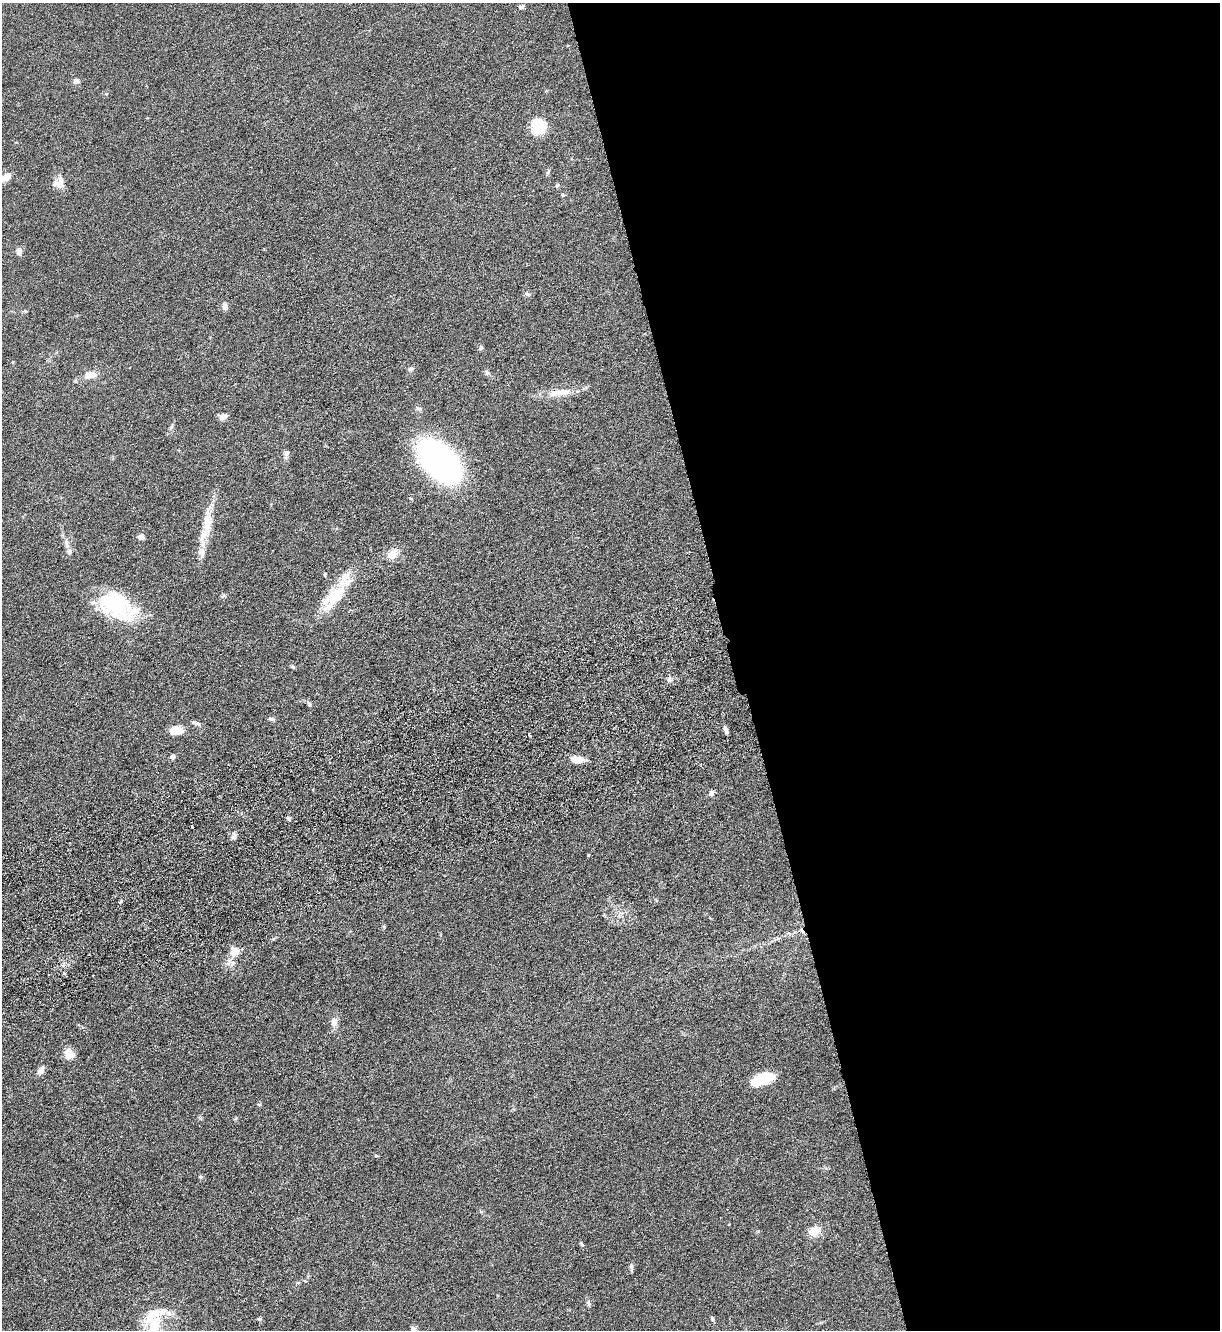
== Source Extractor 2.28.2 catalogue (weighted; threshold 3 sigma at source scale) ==
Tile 8 of 4 x 4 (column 4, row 2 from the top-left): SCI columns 3836-5053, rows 2739-4066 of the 5361 x 5481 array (HDU 1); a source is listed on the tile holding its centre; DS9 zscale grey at full resolution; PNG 1222 x 1332 px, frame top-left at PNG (2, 3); no overlay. Shown black and unused: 40% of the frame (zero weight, under 3 of 6 exposures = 3% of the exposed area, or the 3 px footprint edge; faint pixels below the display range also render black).
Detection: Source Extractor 2.28.2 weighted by HDU 2 'WHT'; one run over the whole footprint, this tile lists its part. Background 0.0665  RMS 0.0058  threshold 0.0236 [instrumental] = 3 sigma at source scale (4.09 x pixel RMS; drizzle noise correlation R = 1.36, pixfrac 0.8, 0.05/0.05 arcsec/px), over >= 5 px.
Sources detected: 65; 2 inside a brighter object's white glare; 1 cosmic-ray / hot-pixel residue — not listed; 7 inside a brighter listed object's ellipse — not listed separately; the other 55 listed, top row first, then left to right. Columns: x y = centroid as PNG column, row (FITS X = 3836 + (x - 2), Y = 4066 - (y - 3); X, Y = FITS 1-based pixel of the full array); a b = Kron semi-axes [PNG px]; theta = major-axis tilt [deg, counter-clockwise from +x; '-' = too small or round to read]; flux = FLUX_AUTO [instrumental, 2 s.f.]
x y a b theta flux
521 7 7 5 14 1.1
76 81 8 7 - 1.7
537 122 22 11 -48 16
6 177 9 7 31 5.6
61 183 19 9 -87 4.2
557 185 7 5 39 0.89
563 194 6 3 -43 0.57
19 251 9 6 -81 2.5
527 294 7 5 -42 1
225 307 7 6 - 2.8
481 348 7 5 53 0.87
487 373 7 6 - 1.2
91 375 15 8 6 4.8
556 393 27 8 10 7.1
418 409 8 6 -23 1.2
222 416 9 9 - 2.2
286 453 11 6 70 1.6
439 461 33 19 -40 240
207 523 54 11 80 14
141 537 8 6 -9 2.1
70 551 8 7 - 1.7
393 554 15 11 39 5.1
325 575 6 3 -89 0.52
335 595 54 16 50 20
223 596 8 3 44 0.72
115 604 43 27 -20 39
293 667 6 4 -42 0.75
669 679 6 6 - 1.3
309 704 6 4 -61 0.87
272 719 8 5 -16 1.1
198 724 9 5 -23 1.3
176 730 12 7 5 10
726 730 11 4 -63 1.5
529 734 3 2 - 1.3
173 757 6 5 - 1.5
577 759 18 8 -6 5.1
712 793 8 6 68 1.8
288 818 7 4 -64 0.76
234 836 10 5 65 1.5
234 952 13 11 88 5.1
334 1022 12 8 82 3.4
69 1053 10 8 -70 7.6
41 1071 11 7 57 2.4
767 1076 16 10 -3 11
259 1104 6 3 -18 0.53
376 1156 5 3 - 0.5
814 1231 11 8 30 8.3
581 1244 6 4 -43 0.74
631 1266 7 6 - 1.2
298 1283 6 3 18 0.65
589 1304 11 5 -77 1.2
153 1315 37 23 20 18
260 1319 6 4 -13 0.87
712 1319 6 5 - 0.87
413 1329 9 6 -69 1.5
Isophote crosses this tile's border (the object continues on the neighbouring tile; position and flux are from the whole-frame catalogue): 2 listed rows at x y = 6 177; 413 1329